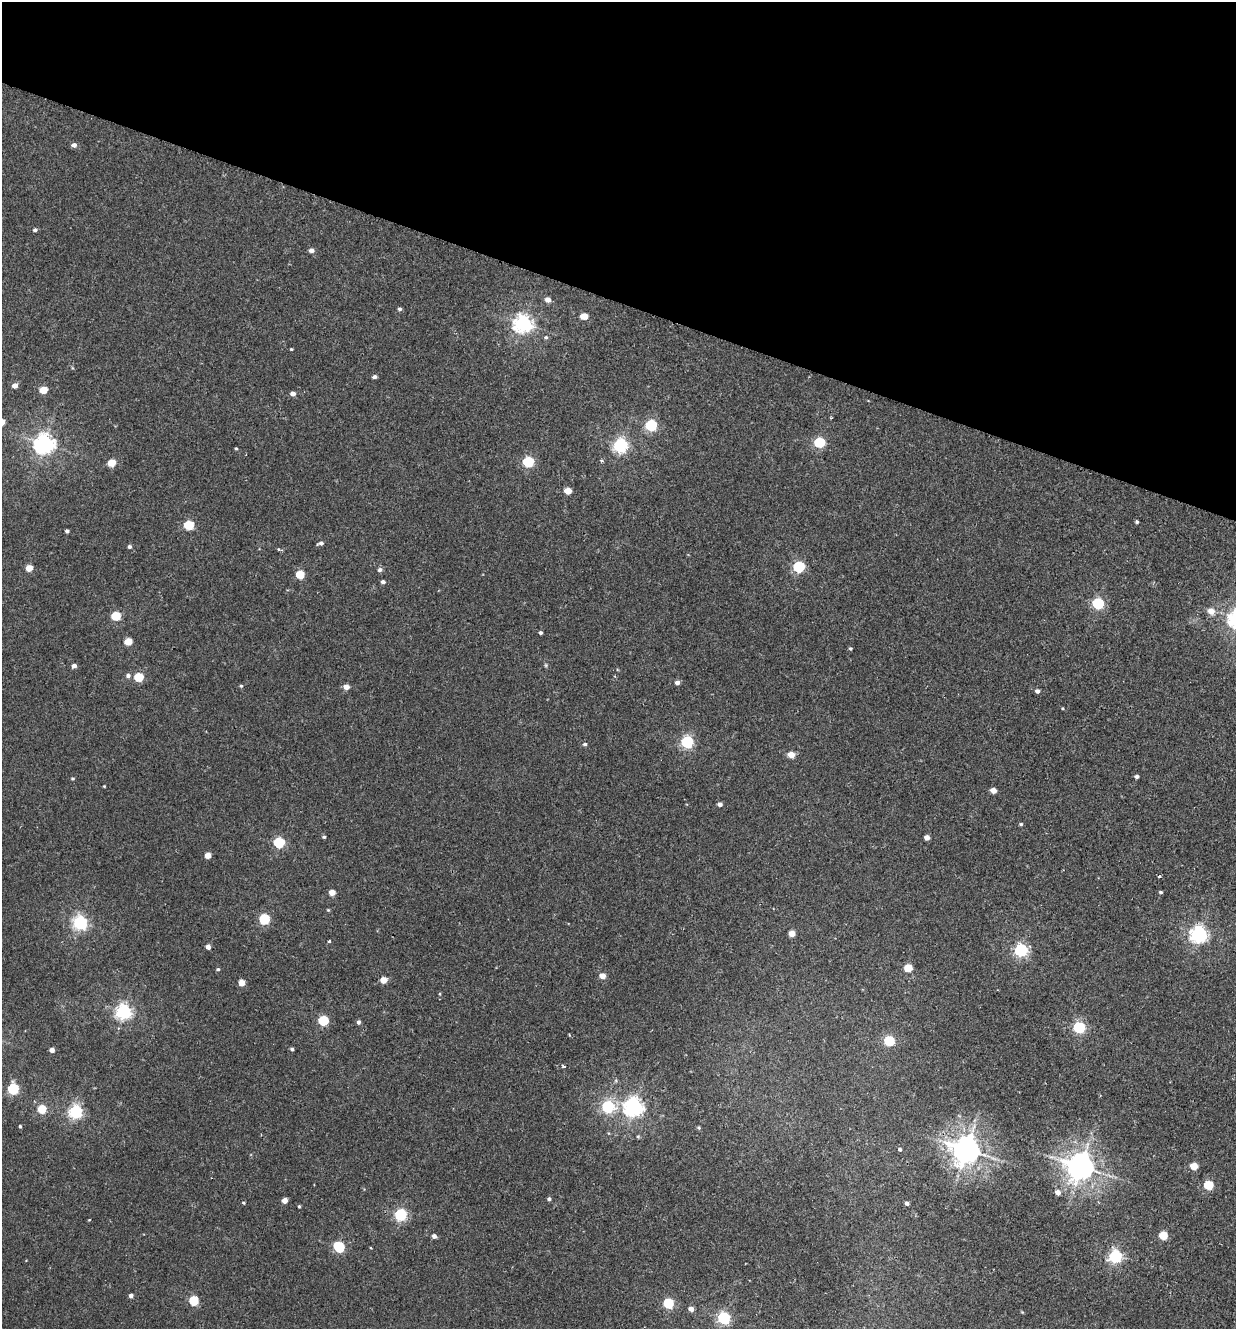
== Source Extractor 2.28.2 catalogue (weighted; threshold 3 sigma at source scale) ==
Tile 2 of 4 x 4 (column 2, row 1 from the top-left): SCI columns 1549-2782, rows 4005-5331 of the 5438 x 5356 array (HDU 1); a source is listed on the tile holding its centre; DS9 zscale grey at full resolution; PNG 1238 x 1331 px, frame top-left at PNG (2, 2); no overlay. Shown black and unused: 23% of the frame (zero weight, under 2 of 3 exposures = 3% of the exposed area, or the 3 px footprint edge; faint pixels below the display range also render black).
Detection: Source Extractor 2.28.2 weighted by HDU 2 'WHT'; one run over the whole footprint, this tile lists its part. Background 0.026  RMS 0.0068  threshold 0.0307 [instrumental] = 3 sigma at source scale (4.5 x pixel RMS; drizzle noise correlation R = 1.50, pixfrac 1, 0.05/0.05 arcsec/px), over >= 5 px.
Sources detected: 114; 2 cosmic-ray / hot-pixel residue — not listed; the other 112 listed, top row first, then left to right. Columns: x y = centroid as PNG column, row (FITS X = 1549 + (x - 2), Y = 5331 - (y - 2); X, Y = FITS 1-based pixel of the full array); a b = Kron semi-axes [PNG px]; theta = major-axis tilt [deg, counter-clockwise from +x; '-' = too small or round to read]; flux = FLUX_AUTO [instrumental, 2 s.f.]
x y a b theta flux
74 145 5 4 - 2.7
35 230 5 4 - 1.2
311 250 5 4 - 2.7
548 300 6 5 - 3.8
400 309 5 4 - 1.2
584 316 5 4 - 11
523 324 7 6 - 290
546 337 5 4 - 0.97
291 349 3 3 - 0.61
374 377 5 4 - 1.7
15 386 5 5 - 4
43 390 5 4 - 14
293 394 5 4 - 3.4
651 425 6 5 - 77
819 442 6 5 - 57
44 444 7 7 - 350
620 445 6 6 - 160
236 448 4 3 - 0.64
528 462 6 5 - 64
111 463 5 5 - 14
568 491 5 4 - 11
1137 522 4 3 - 1
189 525 5 5 - 35
67 531 4 3 - 1.4
321 543 6 4 15 2.1
129 547 4 4 - 1.6
279 549 5 3 - 1.5
799 567 6 5 - 74
29 568 5 4 - 11
380 570 6 5 - 1.8
300 574 5 5 - 20
383 582 5 4 - 1.7
1098 603 6 5 - 77
1211 611 6 6 - 6.7
116 616 5 5 - 28
540 633 4 3 - 1.3
128 641 5 5 - 14
850 648 4 4 - 0.8
74 666 4 4 - 3
128 676 6 5 - 1.9
139 677 5 5 - 28
677 682 5 4 - 2.7
241 686 5 4 - 0.79
346 687 5 4 - 5
1037 691 5 5 - 2.1
687 742 6 5 - 100
585 744 5 4 - 1.3
791 755 5 4 - 9.9
1137 776 4 4 - 1.6
72 778 5 3 - 0.74
104 786 3 2 - 0.5
993 790 5 4 - 6
720 804 4 4 - 2.7
1021 824 4 4 - 0.82
324 837 4 4 - 0.89
927 837 4 4 - 4.8
279 843 5 5 - 62
208 855 5 4 - 7.9
1159 876 4 3 - 0.9
332 892 5 4 - 6.7
1160 892 4 3 - 0.88
328 910 5 4 - 0.64
264 919 5 5 - 53
80 923 6 6 - 160
792 933 5 4 - 8.6
1199 934 6 6 - 240
329 942 3 3 - 1.4
208 947 4 4 - 3.1
1021 950 6 6 - 120
908 968 5 5 - 18
218 969 4 4 - 0.86
602 976 5 5 - 5.7
383 980 5 4 - 8.3
242 983 5 4 - 8.1
123 1012 6 6 - 190
323 1021 5 5 - 46
358 1022 5 4 - 1.7
1079 1027 6 5 - 82
889 1041 5 5 - 45
292 1049 4 3 - 1.4
52 1050 4 4 - 4.1
563 1066 3 3 - 2
13 1089 5 5 - 66
608 1107 6 5 - 91
633 1107 7 7 - 310
42 1109 5 5 - 27
76 1112 6 6 - 130
20 1126 3 3 - 0.94
699 1127 5 4 - 0.88
638 1136 5 4 - 0.76
900 1149 4 4 - 1.2
966 1150 8 8 - 940
1194 1166 5 4 - 15
1080 1167 8 8 - 880
1208 1185 5 5 - 34
1058 1192 5 4 - 4.3
549 1199 4 4 - 1.3
284 1201 4 4 - 6
243 1203 4 4 - 0.79
907 1203 4 3 - 2
299 1206 4 3 - 0.74
400 1215 5 5 - 92
89 1220 3 3 - 0.47
1163 1235 5 5 - 21
434 1236 5 4 - 2.5
339 1247 6 5 - 57
1115 1256 6 6 - 130
131 1296 4 4 - 2.6
194 1301 5 5 - 34
668 1303 5 5 - 44
691 1309 5 4 - 3.9
724 1318 6 5 - 100